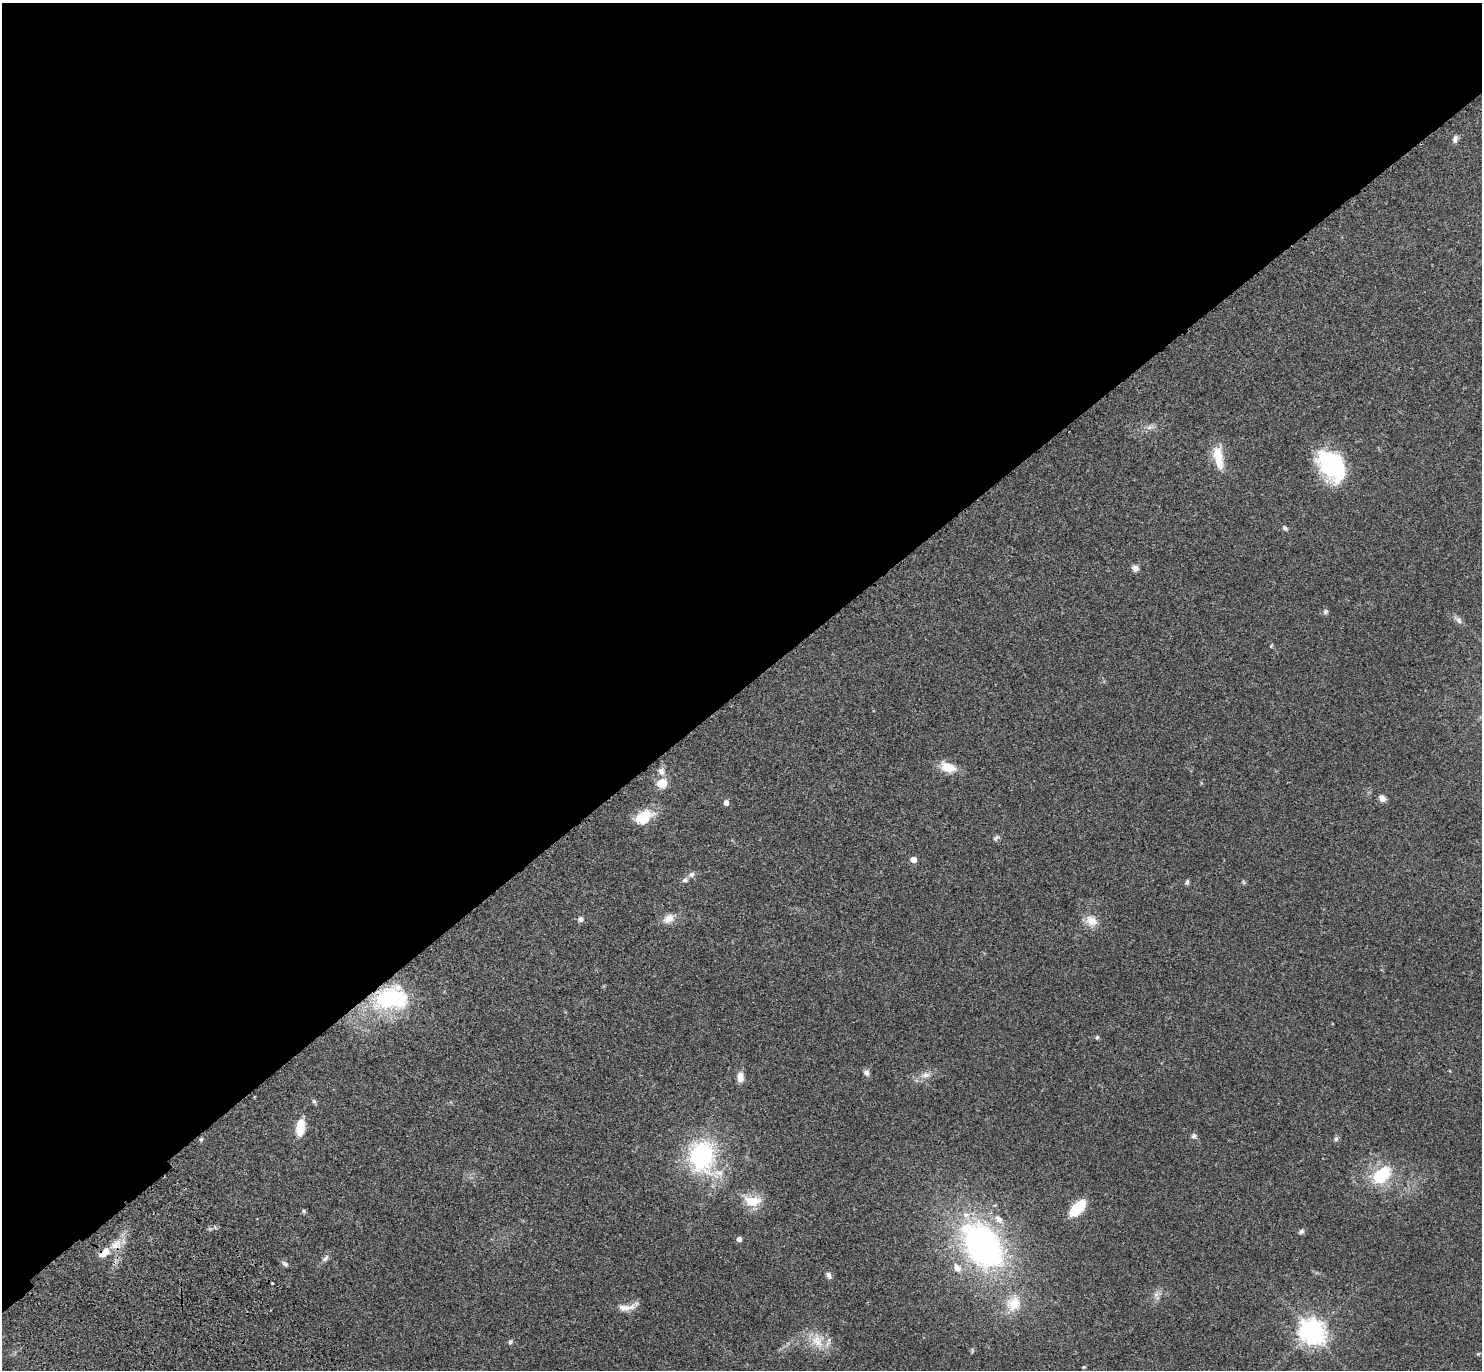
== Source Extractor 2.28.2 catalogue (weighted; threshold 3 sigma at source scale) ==
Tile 2 of 4 x 4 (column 2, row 1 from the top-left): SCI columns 1577-3056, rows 4350-5717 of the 6115 x 6104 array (HDU 1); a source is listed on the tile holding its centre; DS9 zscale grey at full resolution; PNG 1484 x 1372 px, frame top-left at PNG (2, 3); no overlay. Shown black and unused: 50% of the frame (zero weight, under 3 of 4 exposures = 6% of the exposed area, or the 3 px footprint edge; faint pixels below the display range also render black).
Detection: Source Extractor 2.28.2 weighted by HDU 2 'WHT'; one run over the whole footprint, this tile lists its part. Background 0.0501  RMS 0.0055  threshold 0.0245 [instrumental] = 3 sigma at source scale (4.5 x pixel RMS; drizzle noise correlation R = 1.50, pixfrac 1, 0.05/0.05 arcsec/px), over >= 5 px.
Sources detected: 64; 1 inside a brighter object's white glare — not listed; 8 inside a brighter listed object's ellipse — not listed separately; the other 55 listed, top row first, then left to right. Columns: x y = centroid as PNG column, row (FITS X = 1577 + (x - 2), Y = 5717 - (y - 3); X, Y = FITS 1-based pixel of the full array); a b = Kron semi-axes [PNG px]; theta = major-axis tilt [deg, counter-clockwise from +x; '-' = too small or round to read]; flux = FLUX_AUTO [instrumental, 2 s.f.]
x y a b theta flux
1455 139 10 6 72 1.9
1150 427 13 6 6 2.3
1218 455 24 14 -85 10
1331 470 36 25 -48 31
1285 528 7 6 - 1.3
1135 568 9 7 -40 2.3
1325 612 7 6 - 1.2
1458 620 14 6 -41 2.2
1271 646 6 3 55 0.56
948 767 18 11 -20 9.5
661 771 12 8 -78 2.8
662 783 9 8 - 9.9
1382 798 8 6 -39 2.9
726 802 5 4 - 2.9
643 817 21 14 31 14
996 838 10 6 45 1.2
913 860 5 4 - 5.4
691 874 9 7 32 1.9
1187 882 8 5 75 0.93
1243 882 6 4 -70 0.67
580 919 6 6 - 2
668 919 16 11 30 5
1091 921 16 13 -33 6.5
389 998 43 26 15 45
1097 1037 5 5 - 0.85
866 1073 8 7 - 1.8
926 1075 12 8 11 3.3
740 1077 10 7 86 4.6
314 1101 6 5 - 0.95
300 1127 15 8 83 13
1194 1136 8 7 - 1.5
1336 1139 6 6 - 1.2
201 1140 5 5 - 0.8
702 1156 31 24 -86 66
1382 1175 23 15 39 24
752 1201 21 13 -4 11
1077 1208 15 8 45 24
304 1211 5 4 - 0.96
1301 1231 8 6 35 1.4
739 1239 4 4 - 2.5
116 1244 17 12 36 7.2
982 1245 49 32 -54 150
325 1258 12 6 47 2
285 1264 10 6 -36 1.4
957 1268 13 9 -53 4.2
829 1275 9 6 -69 1.7
272 1283 3 3 - 0.8
1156 1295 7 7 - 1.9
1013 1304 22 18 54 12
627 1307 27 8 11 5
1312 1332 9 8 - 550
817 1341 24 16 -63 11
510 1342 6 5 - 1
1478 1354 5 5 - 0.58
1084 1367 5 5 - 0.54
Overlapping masked pixels (flux is a lower limit): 1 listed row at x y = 389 998